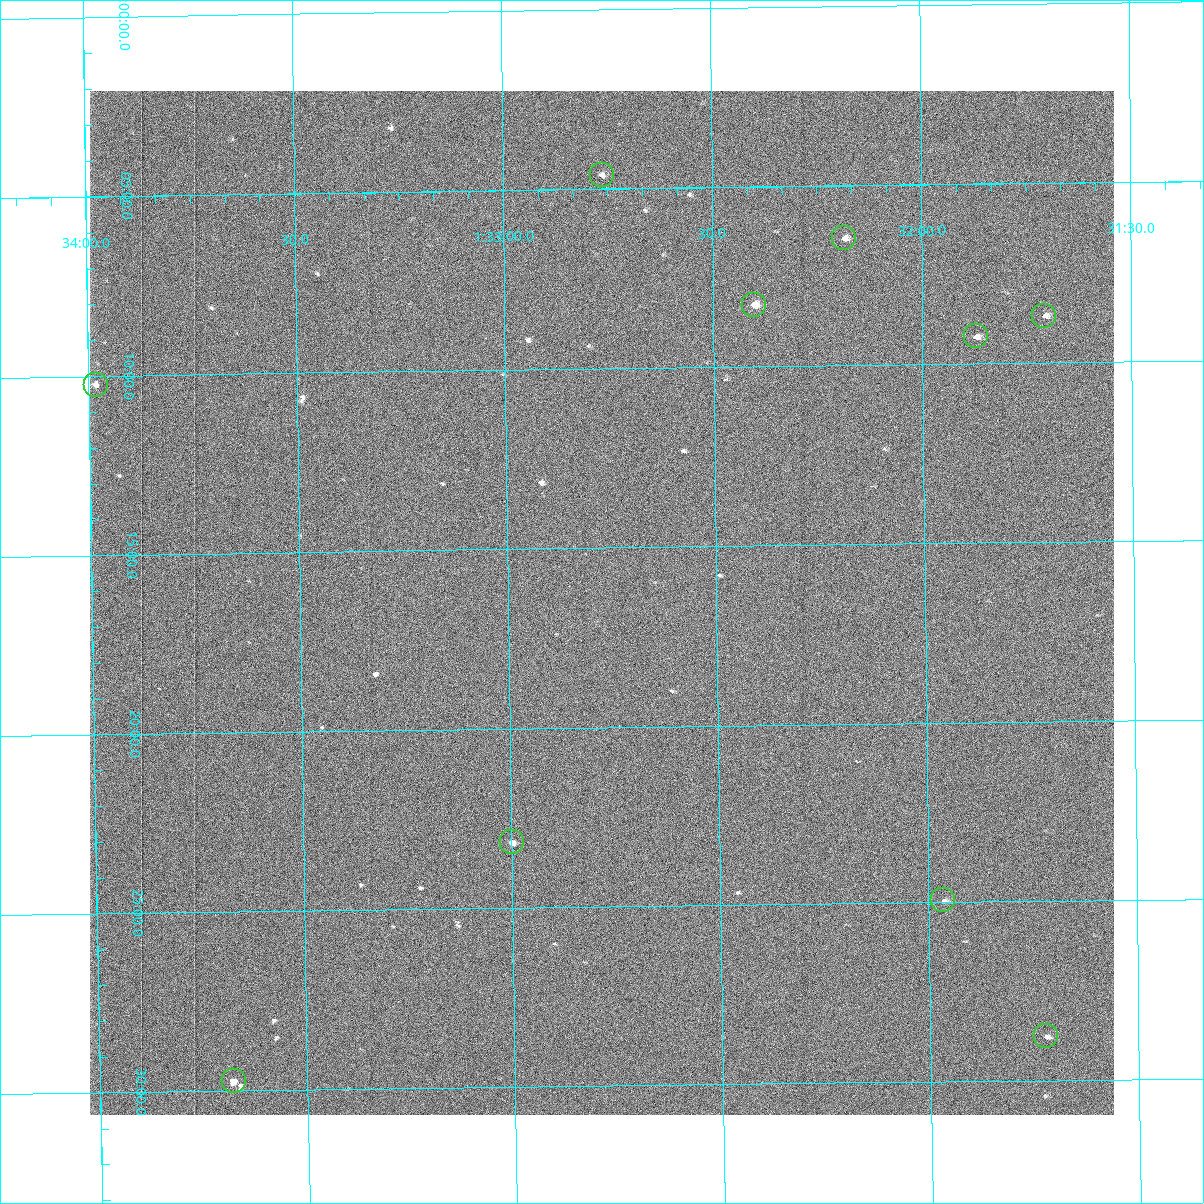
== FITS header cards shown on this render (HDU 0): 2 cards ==
NAXIS1  =                 1024 /fastest changing axis
NAXIS2  =                 1024 /next to fastest changing axis

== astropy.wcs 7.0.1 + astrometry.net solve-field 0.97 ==
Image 1024 x 1024 px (HDU 0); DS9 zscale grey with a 90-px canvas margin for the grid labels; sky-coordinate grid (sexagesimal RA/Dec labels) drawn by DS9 from the SOLVED WCS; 10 Tycho-2 reference stars matched to detected sources circled (green)
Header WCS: RA---TAN-SIP/DEC--TAN-SIP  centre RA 01:32:47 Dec +39:17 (23.19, +39.28 deg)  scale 1.67 arcsec/px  FOV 28.5' x 28.5'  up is -179 deg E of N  parity flipped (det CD > 0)
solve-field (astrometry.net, Tycho-2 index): VERIFIED the header's WCS against the Tycho-2 star catalogue (10 matches, 0 conflicts) and refined it, rather than solving blind
Solved WCS: RA---TAN-SIP/DEC--TAN-SIP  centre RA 01:32:47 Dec +39:17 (23.19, +39.28 deg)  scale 1.67 arcsec/px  FOV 28.5' x 28.5'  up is -179 deg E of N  parity flipped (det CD > 0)
The solver's refit moves the header's centre by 1 arcsec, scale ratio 0.9997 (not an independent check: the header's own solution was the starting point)
Tycho-2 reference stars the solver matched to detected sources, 10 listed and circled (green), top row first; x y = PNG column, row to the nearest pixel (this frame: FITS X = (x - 90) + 1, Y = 1024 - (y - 91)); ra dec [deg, ICRS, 3 dp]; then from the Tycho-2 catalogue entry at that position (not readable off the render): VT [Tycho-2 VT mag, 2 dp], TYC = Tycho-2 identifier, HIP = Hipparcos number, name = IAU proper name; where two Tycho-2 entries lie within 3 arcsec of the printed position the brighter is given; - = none
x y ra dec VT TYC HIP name
602 175 23.191 +39.077 11.35 2814-487-1 - -
844 238 23.046 +39.108 10.59 2814-499-1 - -
754 305 23.101 +39.138 9.93 2814-223-1 - -
1044 316 22.927 +39.145 11.49 2814-623-1 - -
976 336 22.968 +39.154 11.15 2814-385-1 - -
96 385 23.495 +39.171 11.53 2814-441-1 - -
512 842 23.250 +39.386 10.12 2818-1446-1 - -
943 900 22.991 +39.416 11.51 2818-1434-1 - -
1046 1036 22.930 +39.480 11.71 2818-1445-1 - -
234 1081 23.419 +39.495 10.08 2818-1379-1 - -